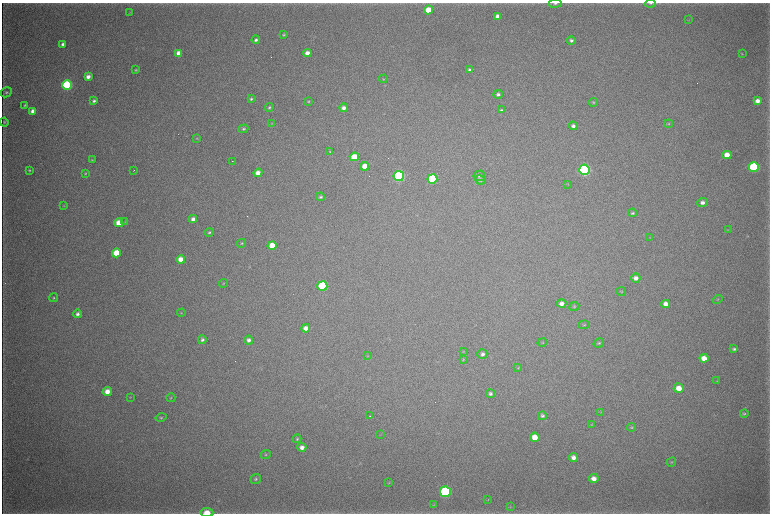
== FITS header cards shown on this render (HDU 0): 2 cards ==
NAXIS1  =                 1536 / length of data axis 1
NAXIS2  =                 1023 / length of data axis 2

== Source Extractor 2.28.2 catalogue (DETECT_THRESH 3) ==
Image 1536 x 1023 px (HDU 0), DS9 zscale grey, zoomed out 1/2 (1 PNG px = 2 x 2 image px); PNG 772 x 516 px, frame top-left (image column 1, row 1022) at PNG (2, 3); each listed source drawn as its Kron ellipse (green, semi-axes under 4 px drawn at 4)
Background 4250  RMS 37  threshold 111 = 3 sigma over >= 5 px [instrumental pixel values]
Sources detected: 122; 3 cannot appear on this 1/2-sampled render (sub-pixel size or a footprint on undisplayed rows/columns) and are neither listed nor drawn; the other 119 listed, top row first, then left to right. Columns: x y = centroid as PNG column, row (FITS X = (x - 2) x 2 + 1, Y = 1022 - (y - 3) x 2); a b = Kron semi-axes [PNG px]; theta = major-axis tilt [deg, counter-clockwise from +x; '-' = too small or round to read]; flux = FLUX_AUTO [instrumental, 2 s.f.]
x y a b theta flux
555 3 6 4 7 1.4e+04
650 3 5 3 - 1.0e+04
428 10 4 4 - 1.6e+05
129 12 4 2 - 4.0e+03
498 16 4 3 - 6.2e+04
689 19 3 2 - 3.1e+03
284 35 4 3 - 9.9e+03
256 40 4 4 - 1.9e+04
571 40 4 4 - 1.7e+04
63 44 4 3 - 2.2e+04
179 53 4 4 - 7.8e+04
307 53 4 4 - 5.6e+04
742 54 4 3 - 5.9e+03
136 70 3 3 - 7.1e+03
470 70 3 3 - 2.3e+04
88 77 4 3 - 4.0e+04
383 79 4 3 - 5.9e+03
67 85 5 4 - 1.1e+06
6 92 6 5 - 1.5e+04
498 94 5 4 - 1.9e+04
251 99 4 3 - 1.2e+04
94 101 3 3 - 1.6e+04
309 101 4 3 - 7.5e+03
758 101 4 3 - 4.6e+04
593 102 5 3 - 9.1e+03
25 105 4 3 - 8.1e+03
269 107 4 4 - 1.2e+04
344 108 4 4 - 3.7e+04
501 110 4 3 - 1.2e+04
33 111 4 4 - 5.5e+04
4 122 4 4 - 8.2e+03
272 123 4 3 - 4.6e+03
669 124 4 3 - 7.8e+03
573 126 4 4 - 2.4e+04
243 129 5 4 - 1.3e+04
197 138 4 2 - 4.8e+03
330 151 4 3 - 8.7e+03
727 155 4 4 - 9.8e+04
354 157 4 4 - 1.6e+05
92 160 4 3 - 5.5e+03
233 161 3 1 - 3.8e+03
365 166 4 4 - 1.0e+05
754 167 5 5 - 9.8e+05
29 170 4 3 - 7.8e+03
134 170 2 1 - 2.3e+03
584 170 5 5 - 1.8e+06
85 173 4 3 - 8.1e+03
258 173 4 4 - 5.9e+04
399 176 5 5 - 1.5e+06
479 176 6 5 - 1.7e+04
432 179 5 5 - 6.7e+05
480 180 5 4 - 1.6e+04
568 184 4 3 - 5.7e+03
321 197 4 4 - 1.4e+04
702 202 5 4 - 2.9e+04
64 206 4 3 - 5.0e+03
633 213 4 3 - 1.3e+04
193 219 4 4 - 3.4e+04
125 221 4 3 - 6.7e+03
119 223 4 4 - 1.3e+05
728 230 3 2 - 3.7e+03
209 232 4 3 - 1.3e+04
650 237 4 3 - 4.8e+03
241 243 4 3 - 8.9e+03
272 245 4 4 - 1.2e+05
116 253 4 4 - 1.7e+05
181 259 4 4 - 8.1e+04
636 278 5 4 - 3.7e+04
224 283 4 3 - 5.8e+03
322 286 5 5 - 4.8e+05
621 291 5 4 - 7.3e+03
54 298 4 3 - 9.1e+03
718 299 5 3 - 6.4e+03
562 304 4 4 - 3.9e+04
666 304 4 4 - 4.9e+04
574 306 5 4 - 1.0e+04
181 313 4 3 - 5.7e+03
77 314 4 4 - 2.2e+04
584 325 5 3 - 8.7e+03
306 328 4 4 - 5.3e+04
202 340 4 4 - 1.9e+04
249 340 4 4 - 2.8e+04
542 342 5 2 - 6.3e+03
599 343 5 4 - 1.1e+04
734 349 4 3 - 1.5e+04
463 351 3 3 - 4.2e+03
482 354 5 4 - 2.4e+04
368 356 4 3 - 5.5e+03
704 358 4 4 - 7.6e+04
463 360 4 3 - 5.3e+03
518 368 4 3 - 6.3e+03
717 381 4 2 - 4.5e+03
679 388 5 4 - 9.3e+04
107 391 5 4 - 6.9e+04
490 394 4 4 - 2.0e+04
130 397 4 3 - 4.9e+03
171 398 4 3 - 6.5e+03
600 412 4 2 - 4.9e+03
744 414 4 3 - 1.0e+04
369 416 2 1 - 8.8e+03
542 416 4 4 - 1.8e+04
161 418 5 4 - 1.1e+04
592 424 3 3 - 5.0e+03
631 427 4 4 - 9.0e+03
381 435 3 2 - 3.3e+03
535 437 5 4 - 9.6e+04
297 439 4 3 - 1.0e+04
302 447 4 4 - 4.3e+04
266 454 5 3 - 9.0e+03
573 457 5 4 - 3.8e+04
671 462 5 3 - 8.2e+03
256 479 5 5 - 1.4e+04
594 479 5 4 - 5.1e+04
389 483 4 3 - 5.2e+03
445 492 5 5 - 1.5e+06
488 499 3 3 - 4.6e+03
434 505 4 3 - 5.0e+03
510 507 3 3 - 5.2e+03
207 512 6 4 -4 9.8e+04
At the frame edge (FLAGS 8, measured only in part): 3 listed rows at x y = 555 3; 650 3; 207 512
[3 sub-pixel or undisplayed-footprint detections neither listed nor drawn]